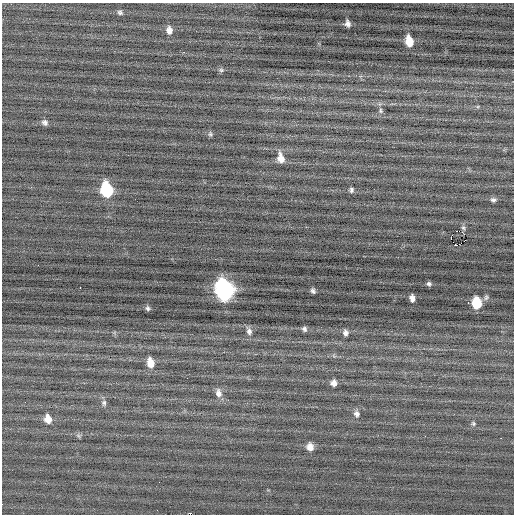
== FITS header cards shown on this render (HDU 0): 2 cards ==
NAXIS1  =                  512 / Axis length
NAXIS2  =                  512 / Axis length

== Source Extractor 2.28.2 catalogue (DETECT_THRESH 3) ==
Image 512 x 512 px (HDU 0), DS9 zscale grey, 1 PNG px = 1 image px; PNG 516 x 516 px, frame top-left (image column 1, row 512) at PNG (2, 3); no overlay
Background -0.00632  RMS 0.78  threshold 2.35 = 3 sigma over >= 5 px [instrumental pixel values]
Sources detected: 40; all 40 listed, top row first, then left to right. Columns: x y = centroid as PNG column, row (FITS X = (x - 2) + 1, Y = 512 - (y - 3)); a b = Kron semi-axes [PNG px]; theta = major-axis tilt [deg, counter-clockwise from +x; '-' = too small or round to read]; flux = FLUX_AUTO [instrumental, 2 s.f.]
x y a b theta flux
120 12 7 6 - 120
347 23 6 5 - 220
169 30 9 7 -82 310
409 41 10 6 -76 930
184 52 3 2 - 88
221 70 7 6 - 100
380 111 8 6 -89 130
45 122 8 6 -29 180
210 134 7 6 - 100
281 158 12 7 -76 520
106 190 11 8 -77 3600
351 190 6 5 - 120
493 200 8 5 -4 150
463 228 6 5 - 62
456 231 2 2 - 120
463 232 3 2 - 30
451 238 4 2 - 1400
465 240 3 2 - 32
455 245 3 3 - 140
429 284 5 4 - 110
80 288 3 2 - 270
224 290 12 9 -75 16000
313 291 5 4 - 110
486 297 8 6 57 110
412 298 6 4 -84 220
468 302 3 3 - 44
476 303 9 7 -85 1700
148 308 6 5 - 130
304 329 6 5 - 130
249 331 10 8 -81 230
345 333 6 6 - 190
150 363 11 7 -78 610
334 383 7 7 - 270
218 393 12 8 -76 330
104 403 9 7 85 160
357 414 9 7 -71 210
48 419 10 8 -75 500
473 424 6 5 - 86
78 436 8 4 -45 92
310 447 8 7 - 400